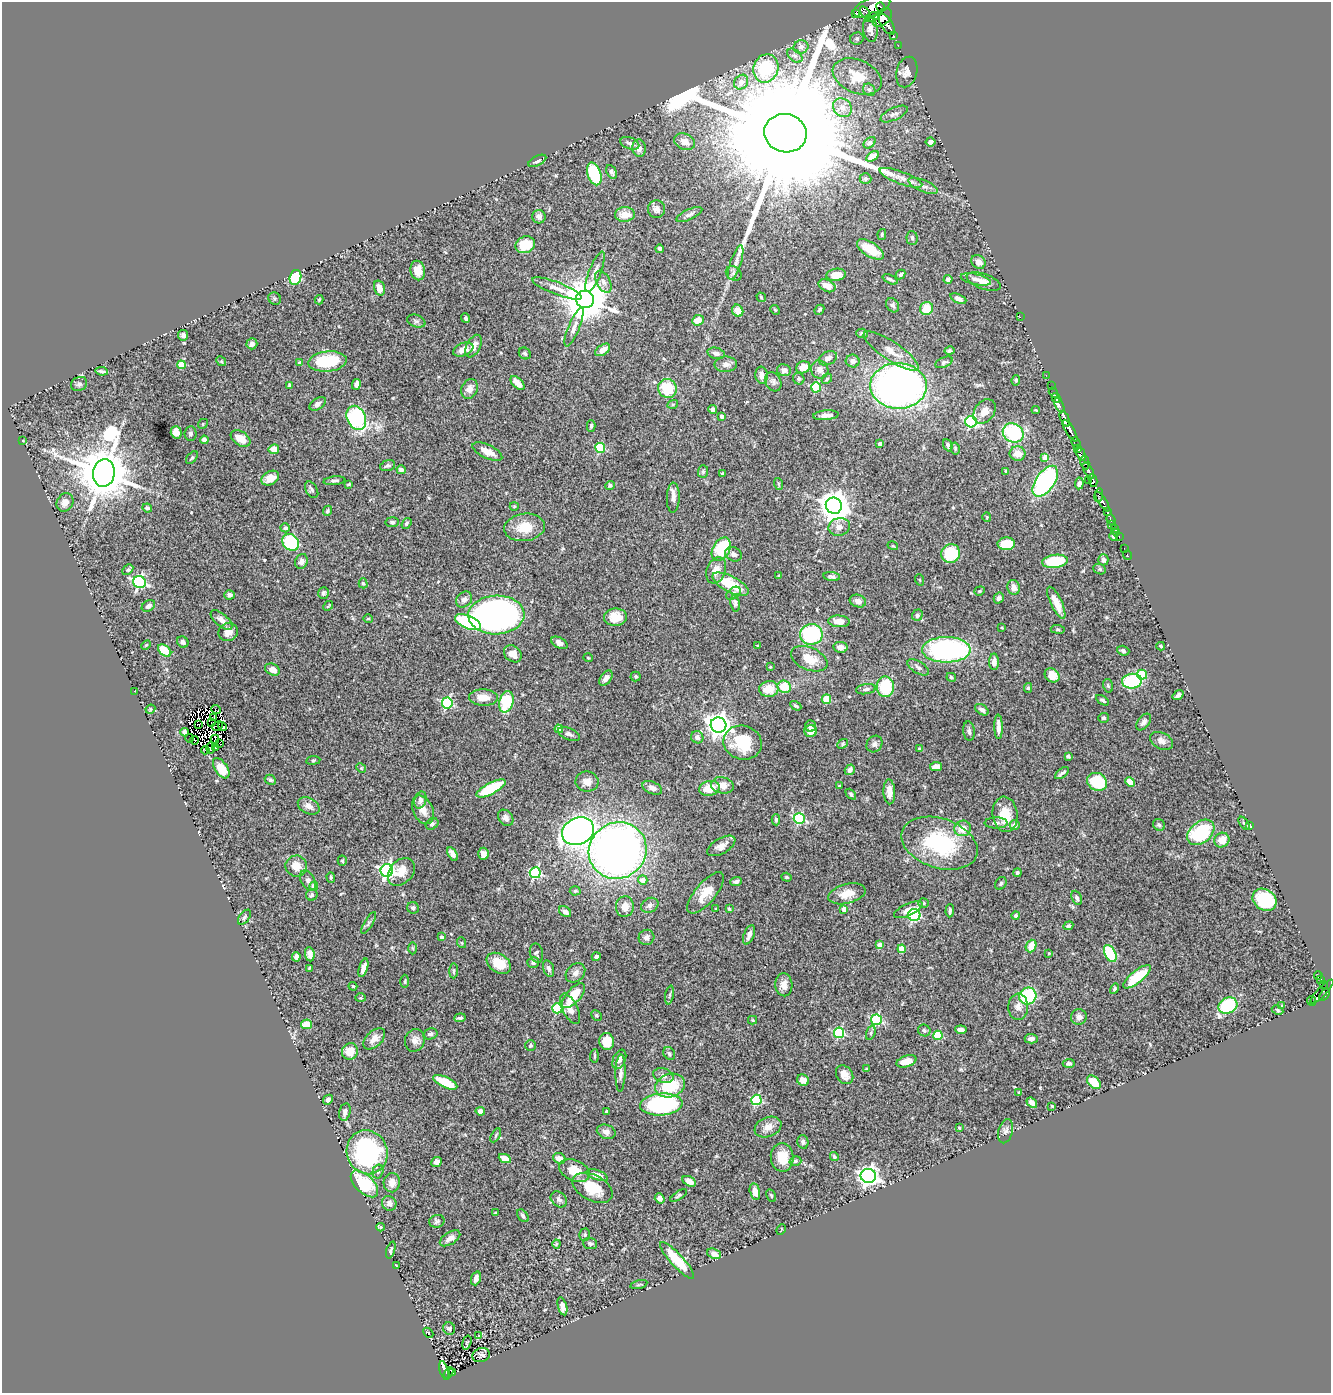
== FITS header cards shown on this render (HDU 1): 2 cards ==
NAXIS1  =                 1329
NAXIS2  =                 1391

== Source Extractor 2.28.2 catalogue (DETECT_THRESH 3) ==
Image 1329 x 1391 px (HDU 1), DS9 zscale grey, 1 PNG px = 1 image px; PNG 1333 x 1395 px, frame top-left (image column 1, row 1391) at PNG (2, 2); each listed source drawn as its Kron ellipse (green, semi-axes under 4 px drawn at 4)
Background 0.736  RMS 0.028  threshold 0.084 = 3 sigma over >= 5 px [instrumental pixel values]
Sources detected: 518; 11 with non-positive FLUX_AUTO (blend fragments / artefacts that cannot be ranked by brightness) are neither listed nor drawn; of the other 507, the 500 brightest by FLUX_AUTO listed and drawn (7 fainter detections omitted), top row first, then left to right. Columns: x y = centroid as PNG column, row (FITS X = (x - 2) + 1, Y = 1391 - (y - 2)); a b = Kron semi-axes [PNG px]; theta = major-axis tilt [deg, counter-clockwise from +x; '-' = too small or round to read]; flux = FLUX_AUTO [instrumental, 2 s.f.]
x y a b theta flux
872 7 19 9 22 3800
881 7 5 2 - 260
865 13 7 2 -54 390
855 14 3 2 - 130
872 17 7 4 26 450
882 18 11 7 44 1700
887 24 12 5 -59 1800
870 29 13 7 -83 11
893 35 3 2 - 29
857 39 7 6 - 4.2
898 45 2 2 - 12
801 47 7 6 - 6.6
795 56 8 5 -39 5.5
766 68 14 12 69 93
907 72 15 10 75 14
857 76 25 16 -23 58
741 82 8 6 50 13
869 90 7 5 -42 4.5
842 108 10 8 -44 16
894 114 15 6 25 8.5
785 133 21 19 -14 160000
685 142 11 8 -24 17
930 142 5 4 - 7.4
630 143 10 5 -21 6.8
870 143 7 5 41 3.2
639 148 9 6 -83 9.6
872 156 7 4 32 10
537 161 10 5 27 7.3
611 172 7 4 -63 4.5
594 174 12 6 -71 96
901 178 23 6 -20 15
865 179 6 5 - 3.1
923 186 16 6 -22 9.9
656 209 9 8 - 9.4
625 214 10 7 4 25
689 214 14 5 24 6.3
539 217 6 6 - 6
882 234 5 4 - 2.4
912 238 7 5 -86 3.5
525 245 10 8 22 48
660 249 4 3 - 3.9
870 249 15 7 -32 39
978 262 8 6 -43 11
736 263 18 5 72 12
418 270 10 7 -79 23
595 272 21 6 69 13
734 273 8 6 -37 5.6
900 274 5 4 - 3.7
836 275 10 6 9 21
295 277 8 5 75 100
890 279 8 3 -24 3.4
948 279 4 4 - 5.4
976 279 15 5 -13 8.9
984 281 18 7 -19 15
603 282 12 7 -63 9.2
827 286 9 6 -26 16
379 288 8 5 -74 16
557 288 26 6 -21 17
761 297 5 3 - 2.2
275 299 7 6 - 3
585 299 9 8 - 8400
958 299 8 4 -23 6.6
319 300 5 4 - 2.8
893 305 7 6 - 4.3
927 308 7 6 - 31
775 310 5 4 - 2.3
819 310 5 4 - 3.2
738 311 6 5 - 20
1020 317 2 2 - 39
466 318 5 3 - 3.2
698 320 6 5 - 18
416 321 10 6 -19 4.4
574 327 21 5 68 13
862 333 6 4 -4 3.8
183 335 5 5 - 4.6
252 344 5 5 - 5.9
474 346 12 6 63 14
463 350 10 6 22 19
603 350 8 5 35 16
891 351 32 9 -34 28
949 351 5 4 - 2.9
525 353 6 5 - 4.4
716 353 9 5 -13 7.1
828 358 9 6 27 9.4
221 361 5 4 - 2.5
327 361 19 10 6 95
853 361 7 6 - 9.2
944 362 9 5 24 4.1
300 363 3 3 - 3.5
726 364 11 7 1 9.7
181 365 4 4 - 39
803 367 7 6 - 20
784 370 7 6 - 8.5
820 370 9 8 - 12
102 371 6 3 -8 3.8
762 375 8 6 -82 12
1046 375 2 2 - 9.6
799 379 6 5 - 4.1
827 379 6 4 46 2.6
1016 380 5 4 - 2.9
773 382 10 7 -62 6.1
517 383 9 5 -46 19
79 384 8 7 - 6
356 384 5 4 - 8.8
289 385 4 3 - 3.1
898 386 28 23 -2 1000
1051 386 2 2 - 7.6
816 387 5 4 - 82
667 388 10 9 - 63
469 389 10 8 67 13
1053 392 5 2 - 24
1056 398 5 3 - 7.3
318 404 9 5 33 6.5
673 404 5 3 - 2.2
1059 405 8 3 -66 33
713 409 4 4 - 6.8
1036 410 4 3 - 1.8
984 411 13 9 53 19
826 415 13 5 5 9.2
722 416 4 3 - 3.9
356 418 12 9 -66 230
1065 419 8 4 -66 1100
971 422 6 5 - 260
203 424 5 4 - 2.3
591 426 6 4 90 3.1
1070 431 12 3 -58 1200
176 432 6 5 - 15
1013 433 11 9 -33 160
191 434 7 6 - 4.9
240 438 11 7 -34 17
204 440 4 4 - 6.3
23 441 3 2 - 1.3
1076 443 6 3 -68 97
880 444 4 3 - 8.6
948 445 6 4 -67 4.7
600 448 5 5 - 120
955 448 6 4 -79 2.6
274 449 5 5 - 22
1077 449 3 2 - 200
487 452 16 7 -25 21
1018 454 8 7 - 22
1081 454 8 3 -66 350
192 458 7 4 51 3.2
1045 458 4 4 - 20
1085 462 7 3 -81 230
388 466 8 5 18 4.9
401 470 4 4 - 5.7
1006 471 4 3 - 3.5
1088 471 9 3 -61 510
703 472 6 5 - 3.5
104 473 14 11 83 13000
722 474 3 3 - 2.7
270 478 9 6 29 17
1088 480 2 2 - 220
334 481 11 4 6 4.6
1045 481 18 9 56 310
1093 481 6 4 -77 540
1079 483 6 4 83 8
349 484 3 3 - 2
779 484 6 4 -70 2.2
610 485 5 4 - 3.1
312 490 9 5 -60 4.8
1099 495 7 2 82 360
673 498 15 6 88 11
65 502 10 8 59 10
1102 502 11 4 -57 850
514 506 4 4 - 1.8
834 506 8 8 - 2900
147 508 5 4 - 3.9
327 511 5 4 - 2.8
1107 512 4 3 - 190
987 517 4 4 - 1.8
1111 520 5 3 - 89
392 522 6 5 - 3.8
406 523 6 4 52 3.5
1111 524 2 2 - 15
524 527 20 13 7 43
839 527 11 9 14 13
285 528 5 4 - 2.8
1114 528 3 3 - 33
1117 532 2 2 - 7.2
1114 536 4 3 - 4.1
1119 537 3 2 - 13
291 542 9 7 -45 170
1006 544 8 6 0 42
893 546 5 3 - 1.5
1124 548 2 2 - 3.7
721 549 12 8 61 100
733 554 9 7 -28 7.2
951 554 9 9 - 74
1128 555 5 2 - 8.7
1103 560 5 5 - 6.4
301 561 7 6 - 9.9
1055 561 13 6 7 95
1100 569 6 5 - 3
128 570 6 4 47 3.1
716 570 13 9 69 19
779 576 3 3 - 2.4
832 576 8 4 -8 5.6
920 580 6 4 -71 1.8
139 582 6 6 - 330
363 583 5 4 - 2.8
730 584 20 8 -27 67
1014 587 7 6 - 12
980 591 5 4 - 2.3
324 593 6 5 - 4.1
734 593 8 5 38 4.6
229 595 5 4 - 5.2
999 598 5 4 - 4.6
464 599 9 7 45 9.1
858 601 8 6 -18 9.2
735 603 8 4 -77 4.6
1056 603 17 5 -64 22
148 606 7 5 35 6.8
328 606 5 2 - 2
496 615 28 19 2 960
917 615 6 5 - 4.6
615 617 11 8 2 27
368 619 5 3 - 1.7
222 620 13 6 -40 9.9
839 621 11 6 -3 21
468 622 14 6 -23 170
1002 628 3 3 - 1.9
1058 629 7 4 -6 2.6
228 632 10 8 30 15
811 634 11 10 - 160
183 642 6 5 - 5.4
559 643 9 5 -29 11
146 645 5 3 - 2
757 645 3 2 - 1.4
1161 646 4 3 - 2.7
840 647 7 5 -10 11
165 650 7 5 -39 46
946 650 24 12 0 410
1123 651 6 4 -18 4.3
513 654 10 7 -41 21
588 658 5 3 - 1.4
809 659 19 11 -22 35
994 662 8 5 -90 12
770 667 3 3 - 2
918 667 12 6 -32 6.9
272 670 8 5 -25 11
1052 675 8 6 -37 23
1142 675 5 5 - 78
636 676 5 5 - 3.3
951 677 5 4 - 3.6
606 678 8 5 54 11
1132 681 10 7 7 150
1108 686 7 5 -73 3.5
784 687 7 6 - 40
885 687 10 8 -89 84
1028 688 5 4 - 3
769 689 10 8 10 31
866 689 10 5 9 5.7
135 691 4 2 - 1.6
1178 695 6 3 35 5.1
483 697 14 8 -2 23
826 699 5 4 - 41
1102 700 7 4 -33 4.5
506 702 11 7 75 75
447 703 5 5 - 200
796 706 6 3 -29 2.9
150 709 5 4 - 2
216 710 5 2 - 1.7
982 710 7 5 -35 7.5
214 717 4 2 - 4.8
1104 718 5 5 - 3.7
1144 722 9 5 52 6.8
212 723 3 2 - 1.8
198 725 4 3 - 5.2
719 725 8 7 - 1500
217 726 6 4 27 12
222 726 4 2 - 2.2
810 726 5 5 - 6.7
998 727 12 4 -88 13
559 729 4 4 - 19
811 731 6 6 - 25
969 731 9 5 -83 5.8
184 732 4 4 - 6.9
569 734 11 6 -21 6.6
697 737 6 6 - 8.5
189 738 4 2 - 1.5
215 739 4 2 - 5.1
194 740 4 2 - 3.3
1161 741 12 8 -27 11
743 743 19 17 -16 74
220 744 3 2 - 2.7
843 744 6 4 43 2.8
874 744 8 7 - 6.6
210 748 5 3 - 7.5
215 748 3 2 - 2
919 748 4 4 - 1.6
205 750 4 2 - 12
1068 756 4 3 - 3.6
313 760 7 3 8 2.1
936 767 6 4 10 14
221 768 11 6 -55 37
361 768 5 4 - 2.2
850 770 6 4 55 7.2
1062 773 8 3 38 4.7
270 780 6 5 - 4.5
587 782 11 10 - 16
1097 782 10 8 -31 82
1130 782 5 4 - 21
722 785 11 8 -10 18
839 786 3 3 - 2.2
491 788 16 5 27 97
652 788 10 6 -23 11
709 788 10 7 12 32
889 792 12 6 -87 16
851 794 6 4 -45 3.5
420 800 9 5 72 7.9
309 806 11 7 -28 13
423 810 15 10 -64 20
1005 814 18 12 -83 37
506 818 9 6 -49 7.8
799 819 5 5 - 180
776 820 5 4 - 3.3
996 823 11 5 0 6.5
1244 823 7 4 -53 3
432 824 7 5 36 3.8
1015 825 5 4 - 11
1159 825 6 5 - 3.8
1250 825 4 3 - 13
963 828 8 7 - 24
578 831 16 13 25 1300
1201 832 15 10 40 130
1222 840 8 7 - 20
939 843 39 24 -18 170
721 846 15 7 30 15
618 850 29 28 - 1200
452 854 7 4 -59 10
483 854 6 5 - 8.4
342 861 5 4 - 2.7
296 866 11 10 - 23
387 871 6 6 - 550
401 872 16 11 48 27
535 873 5 5 - 240
1017 873 4 4 - 2.8
331 877 5 4 - 2.6
787 877 5 4 - 2.3
643 880 4 4 - 17
308 881 11 6 -60 8
736 881 6 4 20 5.4
1001 883 7 5 57 3.3
314 886 4 4 - 15
575 891 5 4 - 2.9
706 893 25 10 50 36
847 894 19 10 14 28
312 895 6 5 - 4
1077 898 7 4 -67 4.8
1265 900 12 10 -31 120
924 903 5 5 - 2.7
650 905 9 7 30 6.1
625 907 10 9 - 16
413 908 6 5 - 4.9
716 909 3 2 - 1.4
729 909 4 3 - 2.6
844 909 4 4 - 13
908 910 15 6 25 15
950 911 6 3 87 3.8
565 912 7 5 -36 8.1
914 915 6 6 - 180
1016 915 4 4 - 4.5
244 917 8 5 53 3.9
369 923 12 4 60 4.7
1068 926 5 4 - 3.5
749 935 10 5 69 9.6
442 937 4 4 - 4.8
646 937 8 7 - 8.1
462 943 5 3 - 1.8
880 945 4 4 - 21
1031 946 6 5 - 24
413 948 6 4 -88 2.5
902 949 4 4 - 34
536 953 10 6 -78 4.7
1049 953 4 3 - 1.4
1110 953 9 5 -63 110
310 954 7 5 -82 9.6
296 957 5 4 - 4.9
596 957 5 4 - 4.5
533 962 6 5 - 4.5
499 963 13 9 -33 39
309 968 3 2 - 1.8
363 968 9 4 73 10
549 968 8 5 -73 6.6
454 971 7 3 87 3
575 973 11 8 45 9.5
1318 975 4 2 - 10
1137 977 17 6 39 66
1320 980 4 3 - 81
405 981 6 3 89 2.4
1323 984 3 2 - 26
784 985 11 8 -87 13
353 986 4 3 - 1.8
1115 989 5 4 - 2.9
1322 992 16 5 46 430
670 995 9 3 79 3.2
1324 995 7 3 53 340
574 996 15 7 49 42
1028 996 9 8 - 140
361 998 5 3 - 1.8
1311 1001 5 3 - 18
1228 1005 9 8 - 130
1282 1005 4 3 - 1.4
1018 1007 13 10 88 14
557 1008 5 5 - 120
570 1009 16 7 -63 18
1278 1010 6 4 -29 2.7
596 1015 5 5 - 3
1079 1017 8 8 - 7.9
460 1018 5 3 - 4.1
753 1020 5 4 - 2.3
876 1020 5 5 - 230
307 1024 5 4 - 25
924 1030 6 5 - 4.2
961 1030 6 4 -8 9.2
839 1033 5 5 - 160
871 1033 7 4 71 3.2
430 1034 7 5 15 5.7
938 1035 4 4 - 90
374 1039 13 8 43 16
1031 1039 7 5 -2 8.4
415 1040 11 10 - 12
607 1042 8 7 - 33
531 1045 5 5 - 3.6
350 1051 8 7 - 29
669 1053 7 5 -59 4.2
594 1056 7 3 86 2.5
619 1059 10 6 67 8.7
906 1061 10 5 18 30
1069 1063 6 4 3 4.1
867 1069 4 3 - 2.3
620 1073 19 5 88 8.9
845 1075 10 8 -53 14
663 1076 10 7 -21 8.7
803 1080 6 5 - 17
445 1082 13 5 -25 52
1094 1082 8 5 -45 38
670 1086 15 11 18 74
1019 1092 3 3 - 2.3
328 1100 5 4 - 5.5
756 1100 5 5 - 180
1032 1103 6 4 -39 9.2
661 1104 21 11 4 270
1052 1106 3 2 - 1.6
480 1111 5 4 - 11
606 1111 3 3 - 2.6
345 1112 9 5 77 8.4
768 1127 14 9 22 17
959 1128 3 3 - 1.7
1006 1131 12 7 75 7.8
606 1132 9 7 -20 8.5
496 1135 8 3 61 2.9
803 1142 7 5 -76 6.2
367 1152 22 20 -70 260
782 1157 14 11 -86 39
834 1157 4 4 - 3.7
559 1158 6 5 - 14
505 1159 6 4 -23 22
795 1161 6 4 16 3.7
436 1162 5 5 - 7.4
378 1171 7 5 74 4.2
574 1171 16 10 -23 36
597 1175 11 5 -20 15
868 1176 7 7 - 950
689 1181 7 4 -28 15
392 1183 9 8 - 16
364 1184 17 9 -44 99
593 1188 22 13 -28 52
755 1192 8 5 -77 15
679 1196 9 3 35 3.3
771 1196 6 4 -62 2.9
660 1198 5 4 - 14
559 1199 9 7 -43 6.7
389 1203 7 7 - 9.1
496 1213 4 3 - 2.4
523 1216 7 5 -51 5
437 1221 8 6 11 4.6
380 1227 4 3 - 2.4
781 1230 6 2 67 1.5
585 1235 6 5 - 3.3
450 1238 11 6 32 12
590 1243 7 5 -5 4.4
556 1244 4 4 - 2.1
391 1250 9 3 72 3.4
714 1254 7 5 -23 13
677 1260 24 6 -47 61
396 1266 4 2 - 1.5
476 1278 7 4 72 7.9
639 1284 8 3 15 2.1
562 1306 9 4 -75 9.7
449 1329 6 6 - 3
428 1333 6 2 -45 1.5
479 1336 4 4 - 1.8
467 1343 7 3 74 2.4
481 1355 9 7 19 6.2
444 1371 9 3 -73 91
448 1373 6 4 60 59
453 1373 3 2 - 23
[7 fainter detections neither listed nor drawn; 11 non-positive-flux detections neither listed nor drawn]